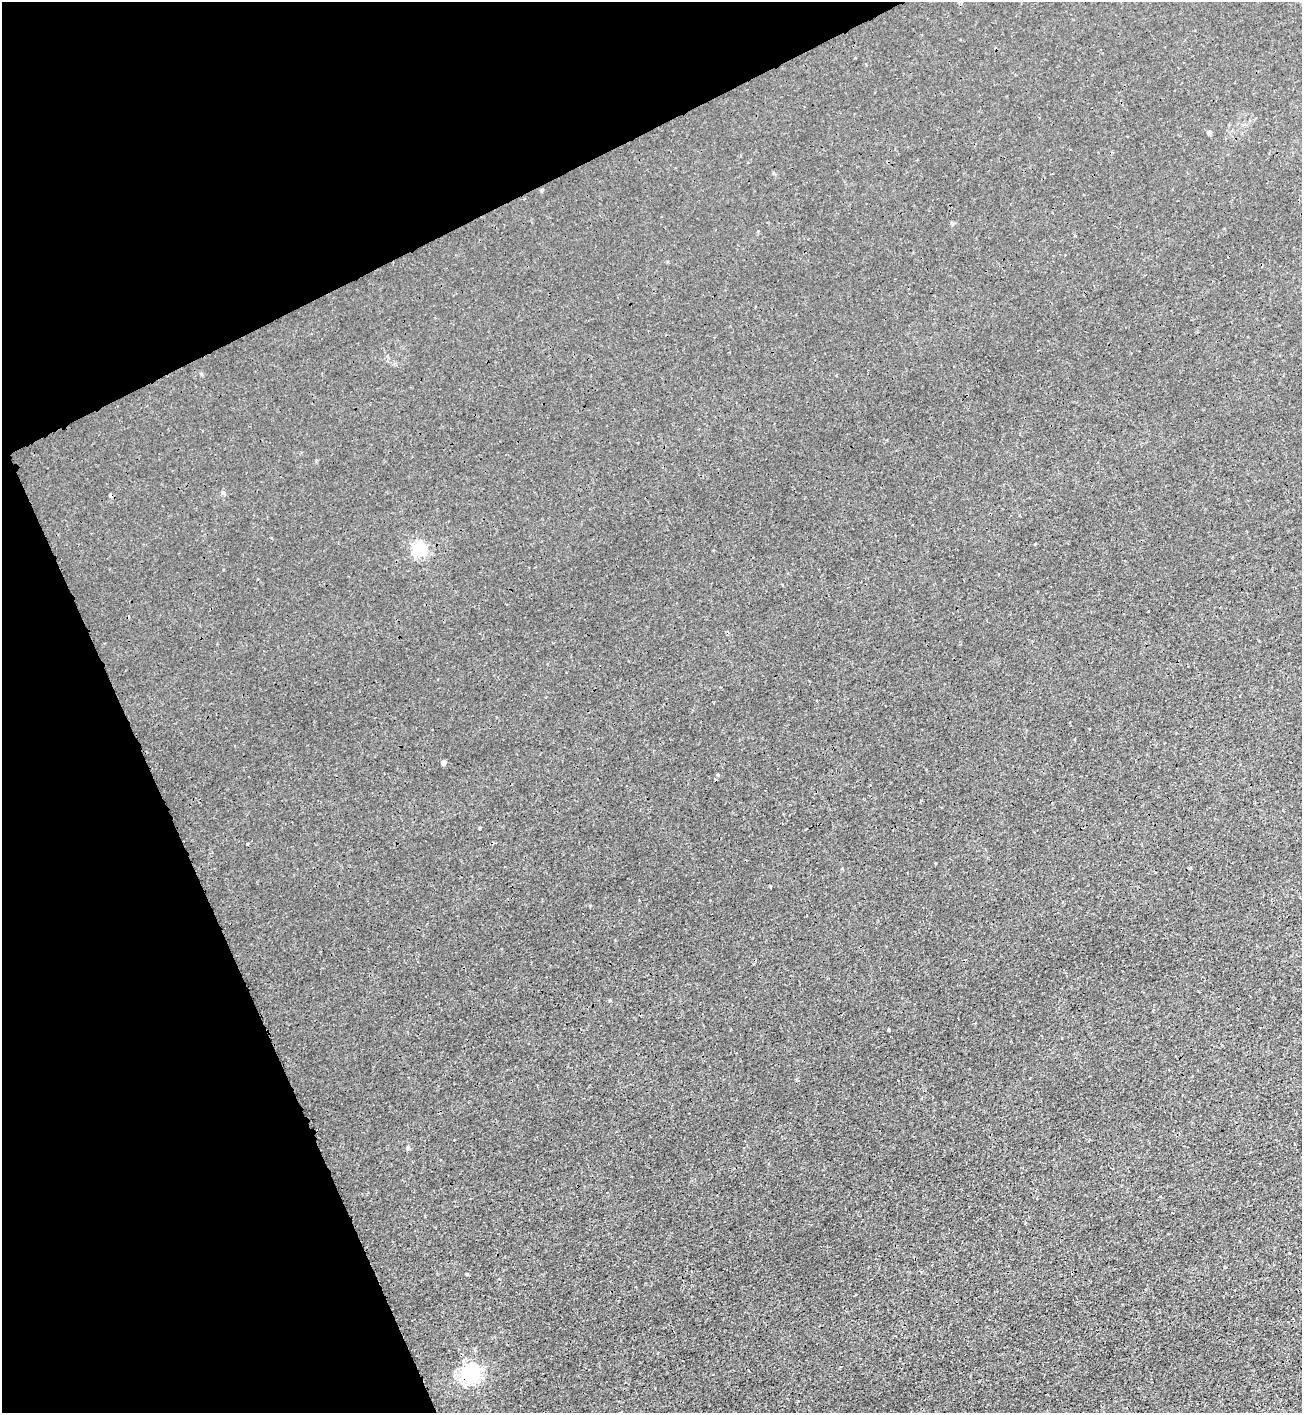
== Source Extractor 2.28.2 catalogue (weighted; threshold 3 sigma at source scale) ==
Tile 5 of 4 x 4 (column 1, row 2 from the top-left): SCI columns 159-1458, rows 2833-4243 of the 5650 x 5664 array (HDU 1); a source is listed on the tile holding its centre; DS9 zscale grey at full resolution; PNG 1304 x 1415 px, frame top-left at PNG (2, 2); no overlay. Shown black and unused: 23% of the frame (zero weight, under 3 of 4 exposures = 1% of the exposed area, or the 3 px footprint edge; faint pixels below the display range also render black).
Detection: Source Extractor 2.28.2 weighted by HDU 2 'WHT'; one run over the whole footprint, this tile lists its part. Background 0.00361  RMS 0.0025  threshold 0.0113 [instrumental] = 3 sigma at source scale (4.5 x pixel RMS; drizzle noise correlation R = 1.50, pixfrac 1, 0.05/0.05 arcsec/px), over >= 5 px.
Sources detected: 10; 1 cosmic-ray / hot-pixel residue — not listed; the other 9 listed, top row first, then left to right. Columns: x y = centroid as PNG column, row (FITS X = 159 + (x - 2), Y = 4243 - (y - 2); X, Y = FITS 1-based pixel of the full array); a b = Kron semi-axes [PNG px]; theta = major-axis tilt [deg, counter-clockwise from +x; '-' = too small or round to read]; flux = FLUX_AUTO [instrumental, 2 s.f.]
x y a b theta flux
1209 132 6 5 - 0.49
420 549 6 6 - 47
444 762 4 4 - 1.2
718 775 4 4 - 0.28
247 844 3 3 - 0.32
1190 868 3 3 - 0.37
889 1030 3 3 - 0.82
467 1274 4 3 - 0.39
471 1373 7 6 - 110
Overlapping masked pixels (flux is a lower limit): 1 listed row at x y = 471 1373